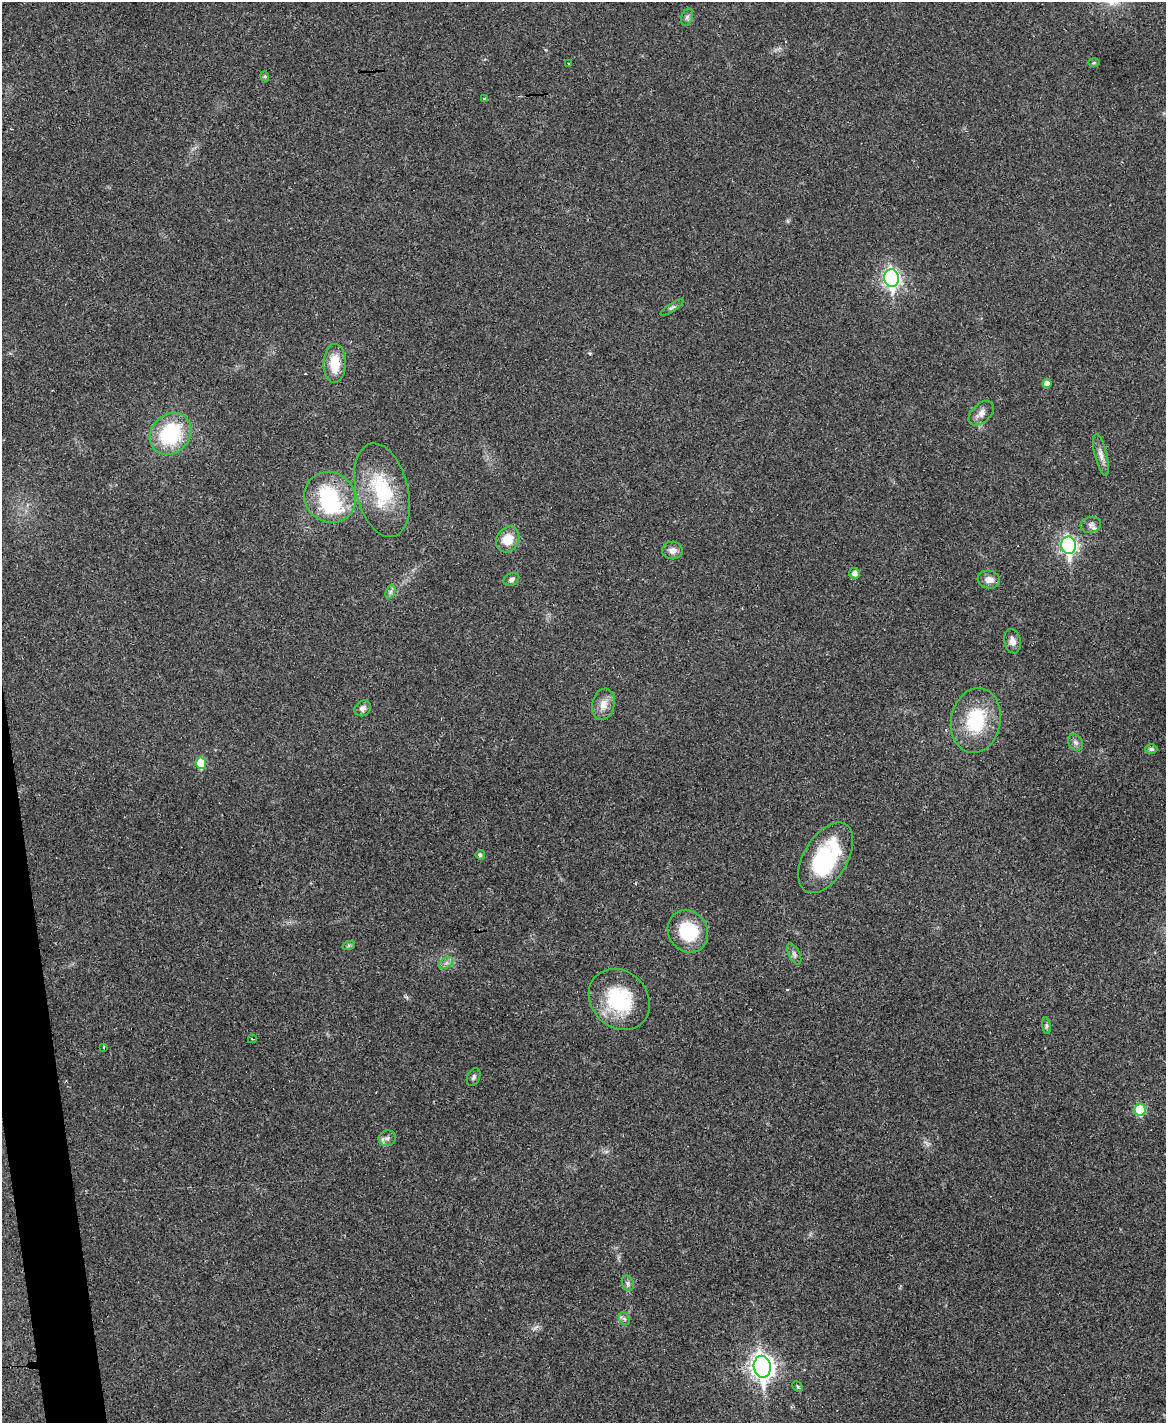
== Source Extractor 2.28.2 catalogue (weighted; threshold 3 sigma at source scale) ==
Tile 7 of 4 x 3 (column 3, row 2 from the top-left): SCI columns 2329-3492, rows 1663-3083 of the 4656 x 4633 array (HDU 1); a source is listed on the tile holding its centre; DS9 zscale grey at full resolution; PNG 1168 x 1425 px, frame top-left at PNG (2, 2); each listed source drawn as its Kron ellipse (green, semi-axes under 4 px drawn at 4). Shown black and unused: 2% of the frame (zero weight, under 3 of 4 exposures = <1% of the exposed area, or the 3 px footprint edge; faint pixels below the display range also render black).
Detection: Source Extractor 2.28.2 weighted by HDU 2 'WHT'; one run over the whole footprint, this tile lists its part. Background 0.0392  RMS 0.0044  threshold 0.0196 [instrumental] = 3 sigma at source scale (4.5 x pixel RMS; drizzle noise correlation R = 1.50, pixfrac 1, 0.05/0.05 arcsec/px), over >= 5 px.
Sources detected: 48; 1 inside a brighter object's white glare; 1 cosmic-ray / hot-pixel residue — neither listed nor drawn; the other 46 listed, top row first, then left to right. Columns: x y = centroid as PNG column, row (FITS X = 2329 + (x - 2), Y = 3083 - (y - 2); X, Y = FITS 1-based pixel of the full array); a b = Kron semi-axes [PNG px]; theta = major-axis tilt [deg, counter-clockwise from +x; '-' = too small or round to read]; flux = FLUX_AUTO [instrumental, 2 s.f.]
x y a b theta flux
687 17 9 5 68 1.2
568 63 2 2 - 0.47
1094 63 6 4 1 0.49
265 76 5 4 - 0.59
485 98 4 3 - 2.4
891 278 9 7 -82 130
672 307 13 4 34 1
335 363 19 11 88 9.7
1047 383 5 4 - 2.3
981 413 15 9 43 3
171 434 22 19 46 32
1101 455 21 6 -76 3
382 490 48 26 -76 29
330 497 26 24 -37 34
1091 525 10 8 11 1.9
508 539 13 11 59 7.8
1068 545 9 7 -83 120
672 550 10 8 1 2.6
855 573 5 5 - 2
511 580 8 6 25 1.4
989 580 11 9 -6 3.1
390 592 7 4 71 1.2
1012 641 12 8 -78 2.7
603 704 16 11 79 4.4
363 708 8 7 - 1.9
976 720 33 24 79 26
1076 742 9 7 -53 1.4
1151 749 6 5 - 0.82
201 763 6 5 - 12
480 855 5 4 - 1.1
826 858 39 21 59 39
688 931 22 19 -56 20
349 945 6 4 19 0.67
794 954 11 5 -63 1.5
446 963 8 5 33 1.4
619 999 33 28 -45 28
1046 1026 8 4 -82 0.88
252 1039 4 2 - 0.61
104 1047 3 2 - 0.41
474 1077 9 6 65 1.1
1140 1110 6 5 - 17
387 1138 9 7 12 1.7
628 1283 8 6 -71 1.1
624 1319 7 5 -58 0.83
762 1367 11 8 -81 300
798 1387 6 4 -45 0.59